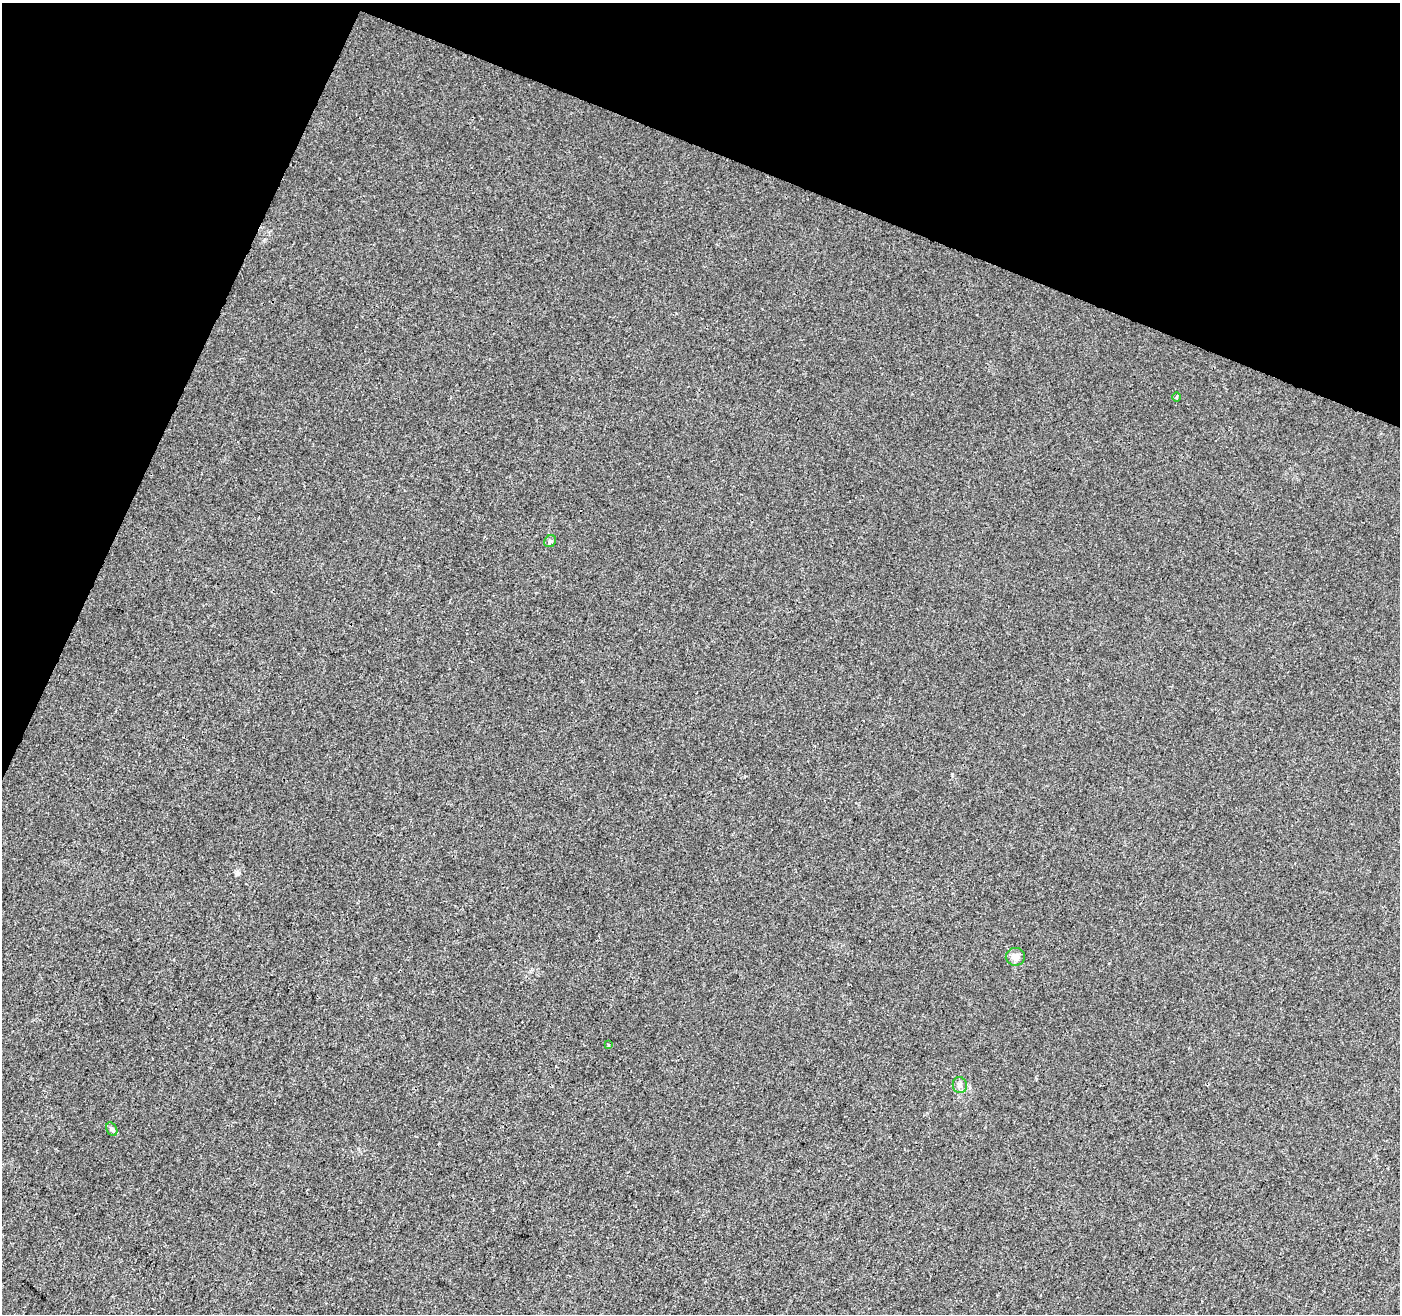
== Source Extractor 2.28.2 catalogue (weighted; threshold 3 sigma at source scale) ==
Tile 2 of 4 x 4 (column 2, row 1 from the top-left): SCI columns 1410-2807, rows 4209-5520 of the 5605 x 5730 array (HDU 1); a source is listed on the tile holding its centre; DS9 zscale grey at full resolution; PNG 1402 x 1316 px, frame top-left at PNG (2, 3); each listed source drawn as its Kron ellipse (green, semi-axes under 4 px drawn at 4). Shown black and unused: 20% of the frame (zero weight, under 3 of 4 exposures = <1% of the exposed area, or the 3 px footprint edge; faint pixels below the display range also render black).
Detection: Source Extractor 2.28.2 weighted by HDU 2 'WHT'; one run over the whole footprint, this tile lists its part. Background 6.74e-04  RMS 0.0028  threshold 0.0126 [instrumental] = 3 sigma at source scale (4.5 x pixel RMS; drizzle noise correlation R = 1.50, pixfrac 1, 0.0396/0.0396 arcsec/px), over >= 5 px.
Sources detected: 6; all 6 listed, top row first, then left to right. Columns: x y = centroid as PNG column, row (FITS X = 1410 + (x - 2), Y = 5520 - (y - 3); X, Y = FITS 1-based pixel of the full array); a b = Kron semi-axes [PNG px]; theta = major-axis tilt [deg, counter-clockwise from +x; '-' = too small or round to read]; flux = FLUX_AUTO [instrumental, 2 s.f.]
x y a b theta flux
1176 397 4 3 - 0.28
550 541 6 5 - 0.55
1015 957 9 9 - 1.8
608 1045 4 3 - 0.52
960 1085 8 7 - 1
112 1129 7 5 -60 0.59